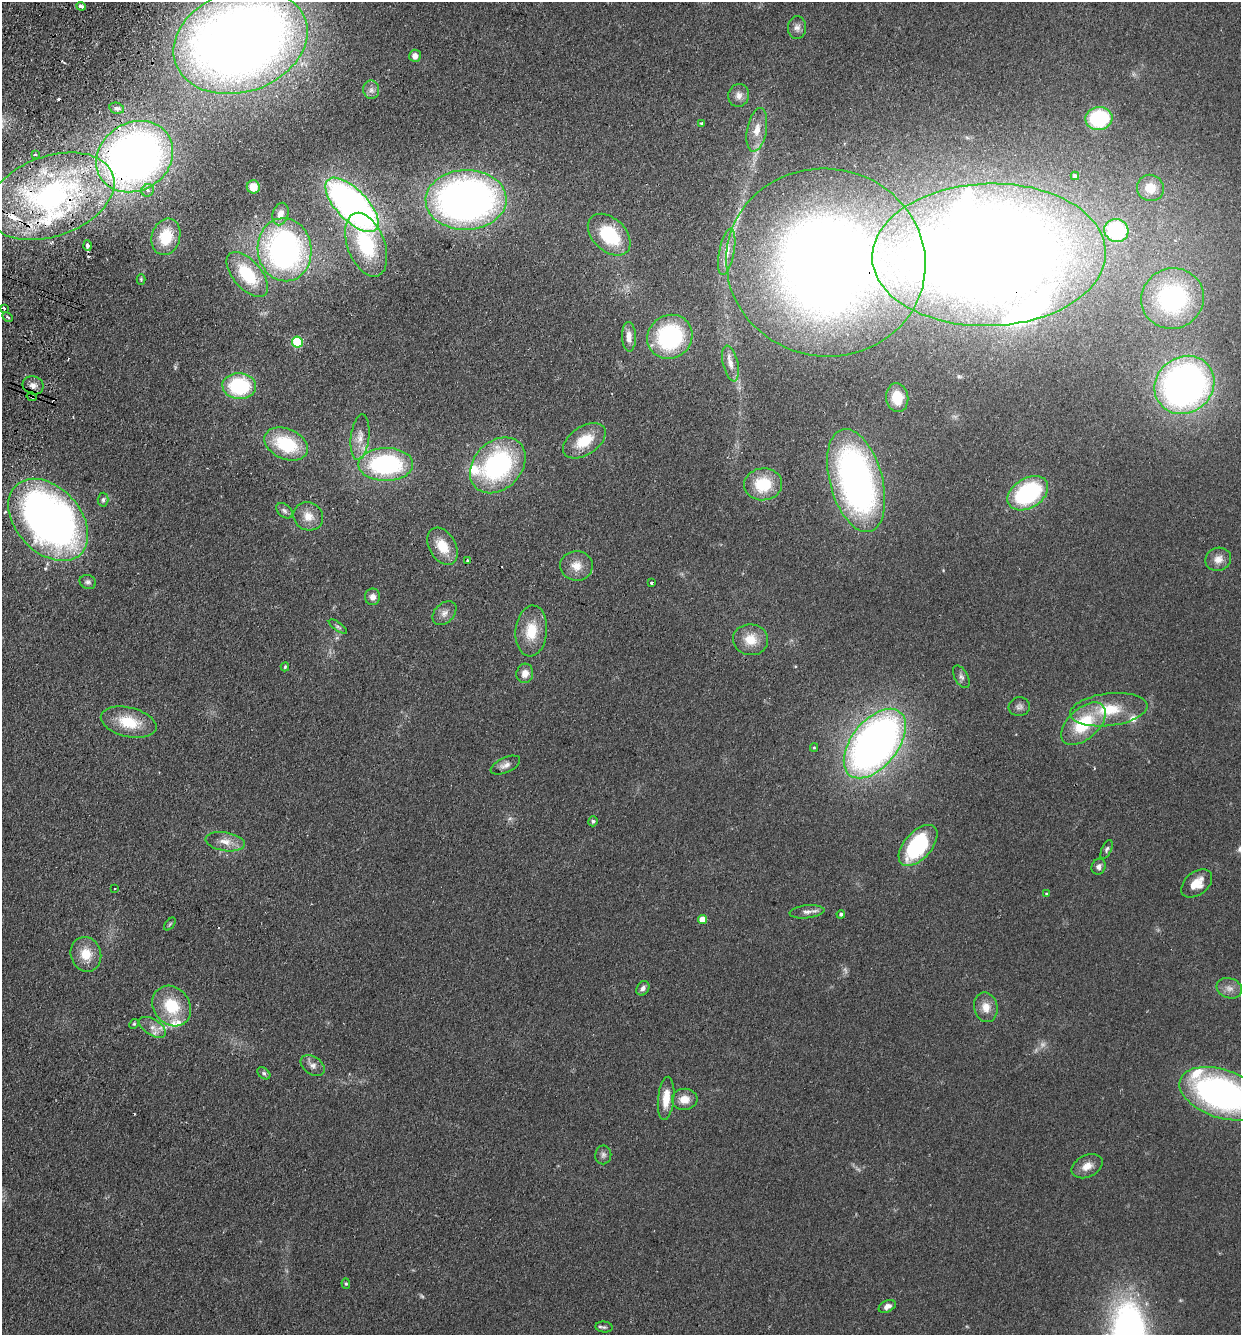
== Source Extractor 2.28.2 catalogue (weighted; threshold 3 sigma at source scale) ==
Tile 11 of 4 x 4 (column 3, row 3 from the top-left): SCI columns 2669-3907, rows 1355-2687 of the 5462 x 5375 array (HDU 1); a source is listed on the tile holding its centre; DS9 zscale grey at full resolution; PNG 1243 x 1337 px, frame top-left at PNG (2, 2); each listed source drawn as its Kron ellipse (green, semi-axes under 4 px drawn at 4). Shown black and unused: <1% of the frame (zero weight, under 2 of 3 exposures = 3% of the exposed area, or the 3 px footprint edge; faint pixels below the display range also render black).
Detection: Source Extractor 2.28.2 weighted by HDU 2 'WHT'; one run over the whole footprint, this tile lists its part. Background 0.127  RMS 0.008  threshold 0.0359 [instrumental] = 3 sigma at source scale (4.5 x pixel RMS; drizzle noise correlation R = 1.50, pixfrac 1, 0.05/0.05 arcsec/px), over >= 5 px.
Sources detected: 124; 4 too faint to see at this stretch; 5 cosmic-ray / hot-pixel residue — neither listed nor drawn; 10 inside a brighter listed object's ellipse — not listed separately; the other 105 listed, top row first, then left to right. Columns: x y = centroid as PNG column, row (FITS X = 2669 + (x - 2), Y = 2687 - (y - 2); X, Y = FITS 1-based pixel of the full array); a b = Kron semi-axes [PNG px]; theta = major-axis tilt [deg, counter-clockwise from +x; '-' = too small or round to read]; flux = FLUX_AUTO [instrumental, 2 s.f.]
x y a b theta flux
81 6 5 3 - 6
797 28 11 9 86 4
240 41 68 50 19 1100
415 56 6 6 - 4.3
371 90 9 8 - 3.4
739 95 11 10 - 4.9
117 108 7 5 -13 1.7
1099 118 13 11 8 59
701 123 4 3 - 1.2
757 130 22 9 79 11
35 154 4 3 - 0.92
135 157 40 34 31 460
1075 176 4 4 - 2.4
253 187 6 6 - 9.5
1150 188 14 13 - 14
148 190 6 6 - 2.3
51 196 65 40 20 220
466 200 40 30 2 440
352 205 35 15 -46 370
280 214 11 8 76 7.3
1116 230 12 11 - 70
609 235 25 16 -43 44
166 237 18 14 73 25
366 245 33 18 -69 52
87 246 5 3 - 5.1
285 250 31 27 -82 220
727 252 23 7 79 9.7
989 255 117 71 2 1800
826 262 100 94 -11 920
247 274 27 14 -49 35
141 279 5 4 - 1
1172 298 31 30 - 110
4 308 4 3 - 4.8
7 317 5 4 - 1.3
629 337 15 7 -88 7
670 337 23 21 34 88
297 342 5 5 - 65
730 363 18 7 -77 7.1
33 385 10 9 - 4.7
1184 385 31 28 38 370
239 386 17 13 -4 61
32 397 5 3 - 0.9
897 398 14 11 -82 18
360 437 23 9 84 9.3
584 441 24 14 34 23
286 444 23 15 -24 43
386 464 27 16 1 110
498 465 31 24 46 120
856 480 53 26 -75 290
763 484 19 16 4 29
1028 493 22 15 32 87
103 500 7 5 88 1.8
284 511 9 6 -40 2.6
308 516 15 13 -29 10
48 520 47 32 -47 460
442 546 20 13 -60 17
1218 559 13 11 22 6.7
467 561 4 3 - 1.3
576 566 16 15 - 10
88 582 8 7 - 2.4
651 583 3 3 - 2.1
373 597 8 7 - 4
444 613 14 9 45 4.9
338 627 11 4 -36 1.7
531 631 25 16 84 21
751 640 17 15 -8 14
285 667 4 3 - 1.1
525 673 10 8 77 6.3
961 677 12 6 -61 2.9
1019 707 11 9 8 3.4
1109 710 39 16 7 30
129 722 28 14 -13 26
1083 724 27 15 42 41
875 744 40 23 51 520
814 748 4 4 - 0.83
505 765 16 7 24 4.8
593 821 5 4 - 1.4
225 842 20 9 -9 8.7
918 845 25 13 48 82
1107 849 10 4 65 1.9
1099 867 8 7 - 3
1197 884 17 11 38 12
115 889 2 2 - 0.73
1047 894 4 3 - 1.6
807 912 17 6 6 4
841 914 4 3 - 1.4
702 919 4 4 - 14
170 924 7 4 53 1.1
86 954 17 15 -69 15
643 988 8 6 55 2.9
1229 988 13 10 -18 5.6
172 1006 21 18 -52 30
986 1007 15 11 -77 8.6
134 1024 5 4 - 0.97
152 1027 15 8 -32 6.4
313 1065 13 9 -35 4.6
264 1073 7 5 -39 1.6
1221 1094 44 24 -19 250
666 1098 22 8 84 13
685 1099 13 10 6 8.6
603 1155 9 8 - 2.7
1087 1166 16 11 27 7.9
346 1284 5 4 - 1
887 1306 9 5 26 3.7
604 1327 8 5 -6 1.6
Overlapping masked pixels (flux is a lower limit): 7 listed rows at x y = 240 41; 135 157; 51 196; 989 255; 826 262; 32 397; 875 744
Isophote crosses this tile's border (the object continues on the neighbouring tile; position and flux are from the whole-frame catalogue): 2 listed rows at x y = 240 41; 1221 1094